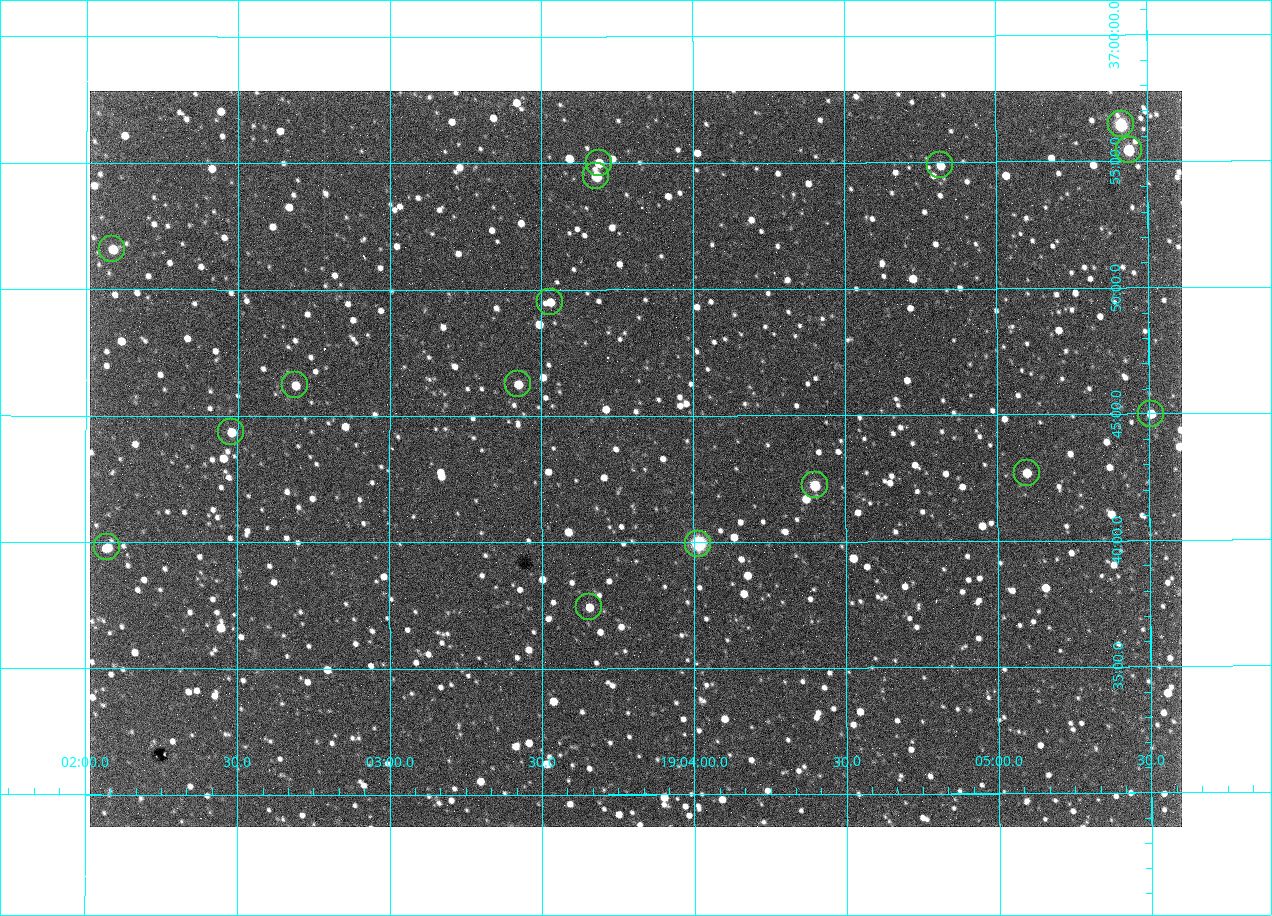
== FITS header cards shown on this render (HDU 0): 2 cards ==
NAXIS1  =                 1092 /fastest changing axis
NAXIS2  =                  736 /next to fastest changing axis

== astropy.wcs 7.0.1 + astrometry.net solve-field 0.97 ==
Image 1092 x 736 px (HDU 0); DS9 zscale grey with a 90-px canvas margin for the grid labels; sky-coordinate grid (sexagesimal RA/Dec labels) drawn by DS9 from the SOLVED WCS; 16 Tycho-2 reference stars matched to detected sources circled (green)
Header WCS: none
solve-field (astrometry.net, Tycho-2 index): SOLVED blind (the file carries no WCS)
Solved WCS: RA---TAN-SIP/DEC--TAN-SIP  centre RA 19:03:49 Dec +36:43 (285.95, +36.72 deg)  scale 2.37 arcsec/px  FOV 43.2' x 29.1'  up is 0 deg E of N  parity flipped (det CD > 0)
(file carries no celestial WCS; the grid is the blind solution)
Tycho-2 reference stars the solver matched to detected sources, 16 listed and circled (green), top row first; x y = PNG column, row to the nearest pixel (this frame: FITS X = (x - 90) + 1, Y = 736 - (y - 91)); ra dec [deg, ICRS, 3 dp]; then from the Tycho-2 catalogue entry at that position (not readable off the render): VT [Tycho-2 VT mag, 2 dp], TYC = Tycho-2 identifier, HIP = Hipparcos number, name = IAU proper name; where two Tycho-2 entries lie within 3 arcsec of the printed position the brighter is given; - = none
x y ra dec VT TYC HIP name
1121 124 286.353 +36.941 8.32 2652-644-1 93748 -
1129 150 286.360 +36.924 9.83 2652-14-1 - -
599 163 285.922 +36.917 10.48 2652-1249-1 - -
940 165 286.204 +36.915 10.94 2652-350-1 - -
596 176 285.920 +36.908 9.57 2652-218-1 - -
112 249 285.522 +36.860 10.88 2651-1921-1 - -
550 302 285.882 +36.825 10.95 2652-329-1 - -
518 384 285.856 +36.771 11.11 2652-1253-1 - -
295 385 285.672 +36.770 11.14 2651-2527-1 - -
1151 414 286.377 +36.750 10.72 2652-110-1 - -
231 432 285.620 +36.739 11.03 2651-1906-1 - -
1027 473 286.274 +36.711 10.88 2652-1070-1 - -
815 485 286.100 +36.704 10.14 2652-1649-1 - -
698 544 286.004 +36.666 8.52 2652-1368-1 - -
107 547 285.518 +36.663 10.71 2651-2245-1 - -
589 607 285.914 +36.624 11.11 2652-845-1 - -